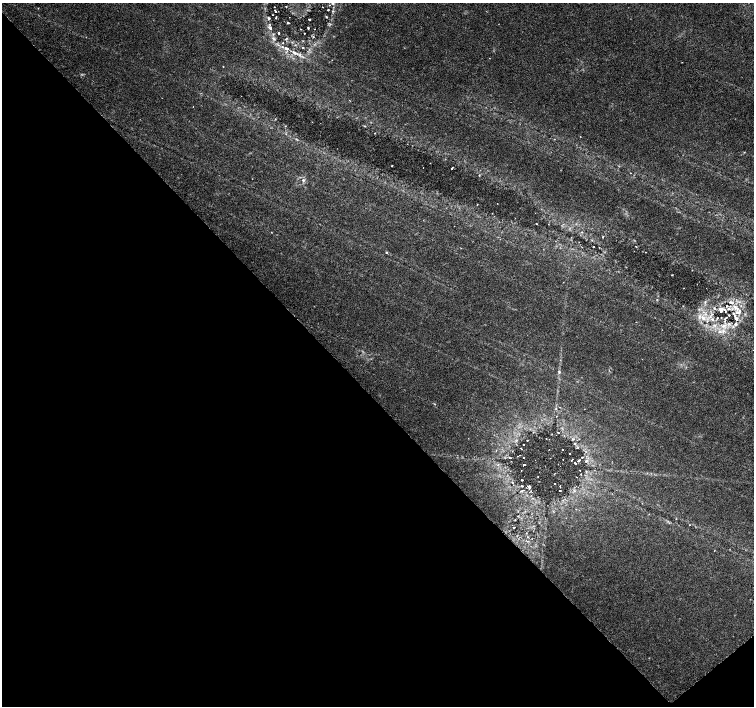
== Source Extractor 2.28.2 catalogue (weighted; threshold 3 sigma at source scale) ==
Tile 14 of 4 x 4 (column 2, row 4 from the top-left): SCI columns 1513-3015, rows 212-1618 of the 6022 x 5990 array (HDU 1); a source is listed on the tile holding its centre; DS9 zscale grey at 2 x 2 block average (1 PNG px = mean of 2 x 2 image px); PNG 756 x 708 px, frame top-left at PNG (2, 3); no overlay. Shown black and unused: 45% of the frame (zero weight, under 3 of 6 exposures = <1% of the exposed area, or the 3 px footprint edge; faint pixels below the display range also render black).
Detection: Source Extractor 2.28.2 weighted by HDU 2 'WHT'; one run over the whole footprint, this tile lists its part. Background 0.0355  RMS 0.0022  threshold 0.00893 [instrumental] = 3 sigma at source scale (4.09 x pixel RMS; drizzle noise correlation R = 1.36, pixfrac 0.8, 0.0396/0.0396 arcsec/px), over >= 5 px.
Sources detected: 100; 1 cosmic-ray / hot-pixel residue — not listed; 12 inside a brighter listed object's ellipse — not listed separately; the other 87 listed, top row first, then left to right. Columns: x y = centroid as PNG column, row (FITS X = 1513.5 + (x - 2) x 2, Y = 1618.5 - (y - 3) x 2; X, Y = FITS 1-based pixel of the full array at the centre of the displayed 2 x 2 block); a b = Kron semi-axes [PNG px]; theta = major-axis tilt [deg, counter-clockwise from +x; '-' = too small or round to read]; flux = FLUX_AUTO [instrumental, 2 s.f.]
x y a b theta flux
333 4 4 2 - 0.43
329 5 3 2 - 0.22
286 6 2 2 - 0.27
322 7 2 2 - 0.19
38 8 2 2 - 0.2
328 10 2 2 - 0.4
275 11 2 2 - 0.32
332 11 3 2 - 0.37
326 17 2 2 - 0.4
269 18 4 3 - 0.62
276 18 3 2 - 0.39
309 19 2 2 - 0.49
288 23 3 2 - 0.43
270 28 6 4 -30 1
308 28 2 2 - 0.33
301 29 2 2 - 0.19
279 33 2 2 - 0.41
304 33 2 2 - 0.25
273 38 6 3 -31 0.86
283 43 2 2 - 0.28
285 48 4 4 - 0.85
303 48 3 2 - 0.36
294 53 9 4 -32 2
223 67 2 2 - 0.29
364 126 3 2 - 0.31
375 133 2 2 - 0.2
296 139 4 2 - 0.37
392 166 2 2 - 0.34
452 168 2 2 - 0.33
303 180 4 4 - 0.97
497 203 2 2 - 0.15
477 204 2 2 - 0.21
536 224 2 2 - 0.57
636 246 2 2 - 0.2
593 247 2 2 - 0.39
386 252 3 2 - 0.35
672 275 2 2 - 0.23
684 288 2 2 - 0.23
657 299 3 2 - 0.23
705 302 4 3 - 0.72
732 303 5 4 - 1.2
727 306 4 3 - 0.46
721 309 10 5 -8 2.6
738 312 11 6 19 3.5
703 318 6 5 - 2.6
717 318 3 2 - 0.37
726 318 7 3 43 0.86
712 319 5 3 - 0.92
735 324 6 5 - 1.6
714 325 4 3 - 1
724 325 8 5 25 2.7
559 372 5 3 - 0.65
556 416 2 2 - 0.16
558 432 3 2 - 0.27
552 434 2 2 - 0.2
546 438 2 2 - 0.17
573 439 5 3 - 0.58
527 440 2 2 - 0.23
524 444 2 2 - 0.24
575 444 3 2 - 0.4
578 448 3 2 - 0.27
521 449 2 2 - 0.39
563 449 2 2 - 0.38
570 453 2 2 - 0.46
523 457 2 2 - 0.37
582 457 2 2 - 0.28
572 460 3 2 - 0.42
578 460 3 2 - 0.72
586 461 4 3 - 0.56
575 463 2 2 - 0.98
498 465 3 2 - 0.45
524 465 2 2 - 0.66
579 470 2 2 - 0.21
538 477 2 2 - 0.19
576 477 2 2 - 0.16
522 480 2 2 - 0.44
512 482 3 2 - 0.25
555 483 2 2 - 0.44
560 485 2 2 - 0.2
522 486 3 2 - 0.33
529 487 3 3 - 0.99
522 490 4 2 - 0.39
560 491 2 2 - 0.65
576 509 2 2 - 0.3
689 525 2 2 - 0.18
514 527 2 2 - 0.26
528 541 3 2 - 0.35
Diffuse or blended objects may show on this block-average render without a row.